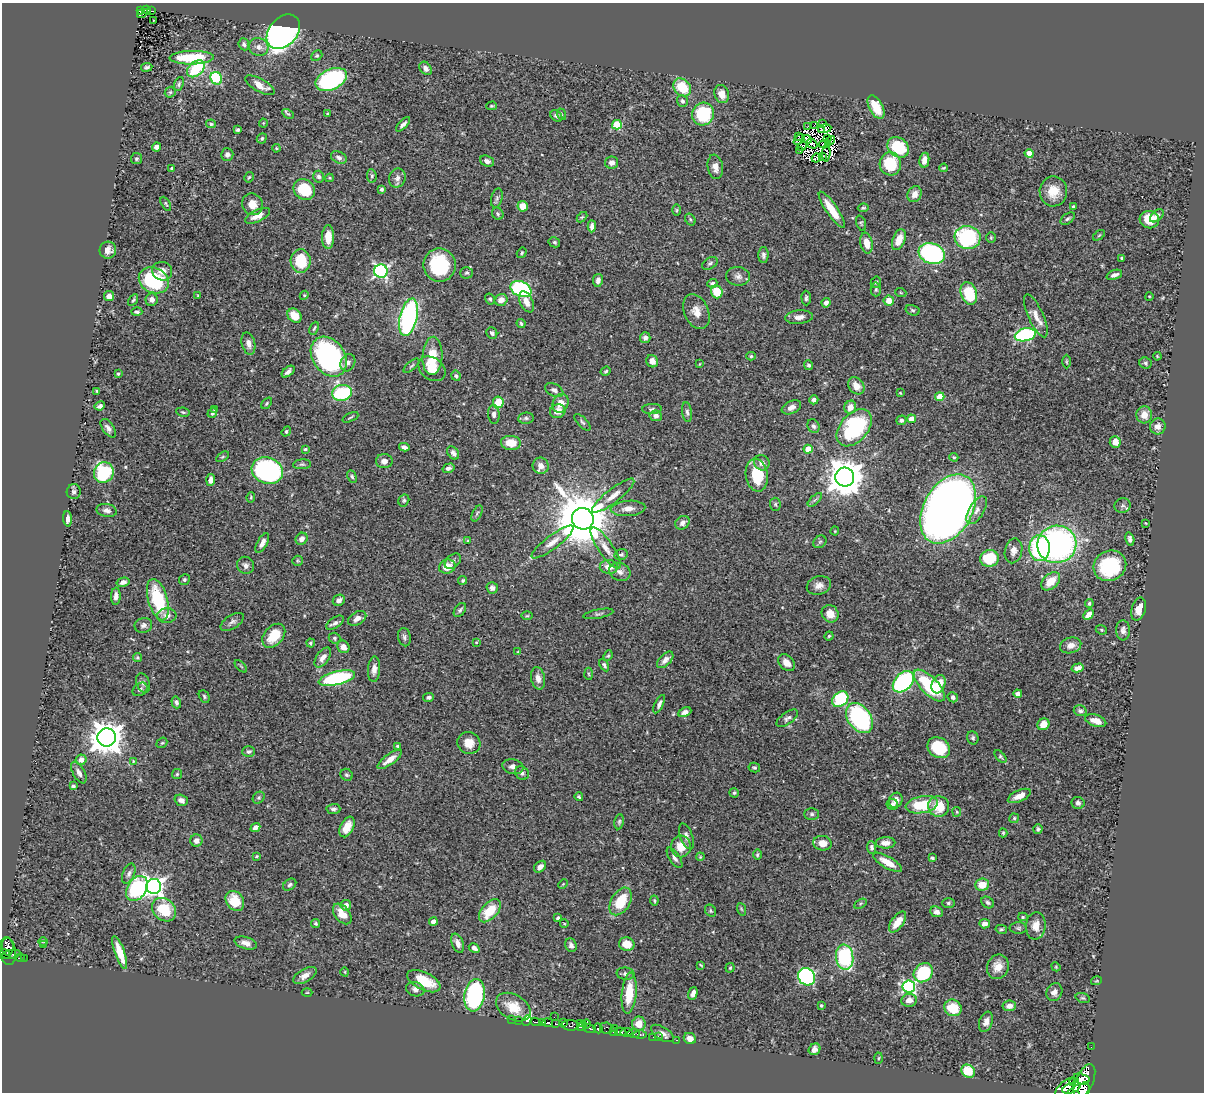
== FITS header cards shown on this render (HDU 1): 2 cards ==
NAXIS1  =                 1202
NAXIS2  =                 1090

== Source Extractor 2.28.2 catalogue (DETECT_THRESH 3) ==
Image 1202 x 1090 px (HDU 1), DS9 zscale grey, 1 PNG px = 1 image px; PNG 1206 x 1094 px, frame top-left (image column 1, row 1090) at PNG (2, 3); each listed source drawn as its Kron ellipse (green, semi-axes under 4 px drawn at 4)
Background 0.74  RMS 0.023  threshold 0.0695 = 3 sigma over >= 5 px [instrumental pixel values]
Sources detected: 476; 9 with non-positive FLUX_AUTO (blend fragments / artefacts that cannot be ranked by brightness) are neither listed nor drawn; the other 467 listed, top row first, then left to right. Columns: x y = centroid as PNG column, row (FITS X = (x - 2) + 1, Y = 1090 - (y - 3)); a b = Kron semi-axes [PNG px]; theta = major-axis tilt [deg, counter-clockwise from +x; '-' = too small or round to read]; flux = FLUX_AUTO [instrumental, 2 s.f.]
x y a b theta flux
140 10 4 3 - 30
146 10 4 2 - 26
151 11 4 2 - 12
142 13 6 3 29 17
153 20 2 2 - 1.7
283 32 19 14 48 590
244 44 6 5 - 3.9
259 47 10 9 - 9
317 56 6 5 - 2.4
192 58 22 6 1 82
147 67 5 4 - 3.4
426 68 7 5 -51 7.2
196 69 10 7 41 84
216 78 6 5 - 110
331 79 17 10 25 210
179 84 7 4 68 3
260 85 16 6 -29 17
682 87 10 8 -47 48
170 92 6 5 - 2.6
722 94 9 7 -71 14
682 101 6 5 - 4.8
491 106 5 4 - 1.8
876 107 13 7 -63 34
288 114 6 4 -28 2.2
328 114 3 3 - 1.6
561 114 6 3 -72 2.1
703 114 11 11 - 89
556 116 7 5 -43 4.5
263 123 4 4 - 1.4
211 124 5 3 - 2.3
403 124 9 4 46 5.4
822 124 2 2 - 310
617 125 5 5 - 82
815 125 3 2 - 1.4
808 127 3 2 - 1.6
825 128 7 3 8 1.7
238 130 4 3 - 2.7
821 130 3 2 - 2.1
798 136 3 2 - 2.4
262 138 5 4 - 2.9
827 138 2 2 - 1.4
807 139 5 2 - 0.6
799 140 6 4 42 2.2
830 140 5 2 - 1.5
812 144 5 2 - 0.18
825 144 6 2 11 3.3
802 146 5 2 - 0.77
157 147 5 4 - 6.5
898 147 12 9 -36 68
276 148 4 3 - 1.4
799 150 3 2 - 3.8
826 153 8 4 89 0.62
1029 153 4 4 - 23
227 155 6 6 - 5.2
823 156 2 2 - 0.78
339 158 8 5 -27 5.6
816 158 5 2 - 0.76
136 159 5 5 - 2.5
924 160 7 5 78 9.7
487 161 7 5 -21 6.7
612 163 6 6 - 7.3
890 164 11 10 - 62
715 167 12 7 -80 11
172 168 3 3 - 2.2
944 168 4 3 - 1.7
372 176 7 4 -83 2.8
249 177 5 4 - 2.1
319 177 6 5 - 3.8
330 178 4 4 - 1.7
397 178 10 8 69 7.3
381 189 4 4 - 4.2
304 190 11 10 - 60
1053 191 15 14 - 28
915 194 8 7 - 12
497 198 10 5 76 3.8
166 204 8 3 -60 2
252 204 11 10 - 16
523 206 5 5 - 18
1073 207 3 3 - 3.5
863 208 5 3 - 2.3
677 210 6 4 89 1.9
832 210 21 5 -56 36
498 214 6 5 - 3.2
258 216 13 6 25 15
1157 216 8 5 44 6.4
582 217 6 4 44 1.8
690 219 6 5 - 2.5
1068 219 8 4 36 3.1
1149 220 10 8 -14 31
861 223 8 4 -71 2.4
592 226 6 4 87 6.7
1099 235 7 3 37 1.9
328 237 12 6 89 23
968 237 13 11 -7 150
991 238 5 4 - 2.2
899 240 11 6 68 21
554 242 6 5 - 2.8
867 243 10 6 -79 18
108 250 8 8 - 10
522 253 5 4 - 2.4
932 253 13 10 -19 240
763 255 8 5 89 4.3
1122 258 3 3 - 2.2
301 261 11 10 - 48
710 263 8 5 32 3.7
439 265 17 16 - 99
162 271 10 9 - 11
381 271 6 6 - 320
467 273 6 6 - 2.9
1114 275 8 4 20 5.9
738 276 12 9 -9 8.8
154 280 15 12 -26 120
598 280 6 5 - 6.1
876 282 6 5 - 2.9
712 283 5 4 - 3.3
521 289 11 7 -23 200
876 289 7 5 88 2.8
717 292 6 5 - 35
901 293 6 3 -19 1.5
969 293 11 8 -71 62
198 295 3 2 - 1.1
304 295 5 4 - 1.9
109 296 5 5 - 9.3
1149 296 4 3 - 1.2
806 298 7 4 -88 3.6
490 299 6 4 -58 2.8
133 300 6 3 59 2.3
152 300 6 6 - 6.6
501 300 6 5 - 11
889 301 5 5 - 14
526 302 11 6 -65 13
826 303 5 4 - 6
912 310 7 5 -17 2.9
696 311 18 12 -66 17
137 312 5 4 - 3.3
294 316 8 6 -45 22
1036 316 23 7 -66 15
408 317 19 8 77 310
799 317 14 7 5 10
521 323 4 3 - 2.1
314 328 7 3 65 2.3
492 333 6 5 - 3.9
1025 335 10 6 12 190
645 338 5 5 - 5.3
248 344 11 6 -76 9.1
432 356 19 10 87 38
751 356 5 4 - 2.4
1157 356 4 3 - 1.4
329 357 21 16 -55 340
652 361 6 5 - 9.7
1066 362 7 3 -90 1.8
348 363 9 7 65 7.6
1145 363 6 5 - 3.2
699 364 4 2 - 1.1
809 365 5 4 - 3.5
411 366 9 4 40 2.7
432 369 15 11 -36 20
606 371 5 4 - 2.5
288 372 7 4 39 5.9
118 373 3 3 - 1.8
456 376 5 4 - 3.3
856 386 9 7 -53 13
554 390 10 6 -26 5.4
97 391 3 3 - 1.6
342 393 10 8 11 170
900 393 3 2 - 1.2
940 397 4 4 - 34
814 400 4 4 - 5.4
498 402 6 5 - 35
267 403 6 4 51 2
561 403 9 8 - 16
100 406 5 3 - 4.1
791 407 10 6 23 7.7
850 407 6 5 - 14
214 409 4 3 - 2.2
652 409 10 5 2 3.4
558 411 8 6 23 12
183 412 7 4 -9 2.3
687 412 10 5 -81 3.9
212 413 5 4 - 3.7
494 414 9 6 -86 5.7
1144 415 8 8 - 15
656 416 6 5 - 5.7
350 417 8 2 25 1.8
526 418 8 5 8 3.7
911 419 4 4 - 16
901 420 5 4 - 4
582 422 10 4 -46 3.4
813 426 7 5 -63 4.3
1158 426 8 7 - 10
108 428 10 5 -55 6.7
854 428 21 13 49 150
286 431 5 4 - 2.8
1115 442 6 5 - 12
511 443 10 7 -5 24
404 447 5 4 - 4.6
305 449 3 3 - 2
808 449 4 4 - 45
453 453 7 5 -52 5.6
222 457 7 4 31 2.3
954 457 4 3 - 1.7
384 461 8 7 - 8.5
762 463 8 7 - 8.1
302 464 9 5 5 2.9
541 466 8 8 - 12
448 468 6 4 15 4.3
267 470 16 13 -18 310
104 472 10 9 - 110
757 475 16 11 -80 50
352 476 6 4 -63 2.7
845 477 9 9 - 3600
211 480 6 4 85 8.7
74 492 7 7 - 4.4
613 496 26 7 38 16
251 497 5 3 - 1.6
404 500 6 5 - 2.8
815 500 9 3 44 2.9
775 504 6 5 - 2.8
1123 505 8 7 - 4.8
628 508 17 7 4 13
948 509 37 24 61 2100
107 510 10 6 -11 7.2
977 510 15 7 59 9.4
477 513 8 4 63 3.1
67 519 7 4 -87 7.8
583 519 11 10 - 10000
682 523 7 6 - 7.6
1145 523 3 2 - 1.1
835 531 4 4 - 1.4
302 539 6 5 - 7.4
1130 539 7 4 -75 4.7
468 541 4 4 - 1.7
552 542 25 6 37 16
820 542 7 5 43 2.8
262 543 11 5 60 8.4
1057 544 20 18 16 500
606 548 25 7 -56 17
1039 548 13 10 88 150
1014 551 12 8 76 9.3
621 555 7 5 12 3.9
990 558 9 8 - 48
298 561 5 5 - 2.1
453 561 9 6 41 5.4
246 565 9 8 - 5.9
1110 566 17 15 27 110
447 567 8 7 - 20
609 567 9 7 -7 16
620 572 11 9 -21 9.2
184 580 6 5 - 2.9
463 580 4 4 - 2.6
1051 581 11 7 43 28
123 582 6 4 15 7.3
819 585 12 9 15 10
492 588 5 5 - 6.3
116 596 8 5 87 8
158 600 21 9 -74 97
339 600 6 5 - 7.6
1089 603 4 4 - 3.4
1139 609 12 7 74 15
460 610 8 5 55 3.7
598 614 15 4 11 3.7
830 614 9 8 - 17
1089 614 6 4 46 10
167 616 10 7 5 9.9
527 616 6 4 1 1.7
357 618 10 6 31 9.4
232 622 13 6 32 5.8
335 623 10 5 35 5.6
143 625 9 7 18 5.7
1101 630 6 4 -22 2.1
1123 630 10 7 -86 6.1
274 636 14 9 48 40
829 636 4 4 - 2.5
404 637 9 6 -78 4.3
334 638 6 5 - 2.9
476 642 4 3 - 1.4
311 643 4 4 - 2.2
1071 645 11 7 17 11
343 647 6 6 - 11
518 652 3 3 - 1.8
608 656 5 4 - 2
138 657 4 4 - 2.1
323 658 11 6 55 9
665 660 10 5 46 7.7
787 663 10 7 -47 11
604 665 7 4 -61 3.2
241 666 8 3 -45 1.7
1078 668 6 4 13 8.9
374 669 13 6 87 9.1
589 674 6 4 -87 1.9
337 678 18 6 13 160
538 678 11 7 -79 10
903 682 12 8 46 210
143 683 10 6 -66 5.1
939 684 9 6 68 28
929 686 20 8 -46 100
140 689 8 6 35 4.3
1018 694 4 4 - 6.4
204 696 7 5 -61 2.7
429 697 5 4 - 3.4
953 697 5 5 - 3.9
840 699 9 7 40 110
176 702 6 4 -73 4.7
659 704 10 4 64 4.7
1080 711 6 5 - 3.8
685 712 7 4 25 6.9
787 718 12 6 35 5.2
859 718 17 11 -53 220
1096 721 11 6 -18 16
1043 724 6 5 - 19
107 737 9 9 - 2700
973 738 7 5 -67 3.1
162 743 6 4 40 1.9
469 743 11 10 - 18
397 746 4 3 - 1.6
939 748 12 10 -34 61
249 751 6 5 - 3.8
1000 757 7 4 -50 2.6
390 759 15 5 37 14
81 760 5 5 - 9.8
133 761 4 2 - 1.3
513 767 11 7 -13 7.7
754 768 6 5 - 2.6
79 773 12 6 -62 7.3
522 773 7 6 - 4.3
177 774 5 5 - 2.3
347 775 6 5 - 3.1
73 786 4 3 - 2.8
734 793 5 4 - 2.4
1019 796 12 5 24 16
579 797 4 3 - 2.4
259 798 6 5 - 2.6
181 800 7 5 -18 7.2
896 800 8 6 62 9.9
1078 803 6 6 - 4.4
892 804 6 5 - 4.8
922 805 16 8 10 57
939 806 10 10 - 33
333 809 7 5 2 4
957 812 5 4 - 1.8
812 814 7 5 0 3.6
1014 818 5 4 - 2.1
619 822 7 4 80 2.7
347 827 11 6 63 20
255 828 5 4 - 7.8
1038 829 5 4 - 2.9
1003 833 4 3 - 2.1
686 836 13 6 -69 7.8
196 841 6 6 - 7.7
822 843 9 7 -7 18
885 843 10 5 1 12
681 846 11 10 - 23
872 848 6 4 -87 4.4
757 855 5 4 - 2.3
256 856 3 3 - 1.9
700 857 4 3 - 1.5
674 858 12 5 -57 5.7
932 858 4 3 - 2.4
887 862 16 6 -30 20
540 867 7 5 44 6.8
129 874 10 6 69 5.2
563 884 5 3 - 1.5
290 885 7 5 36 3.3
982 885 7 6 - 25
154 886 7 7 - 740
137 888 14 9 58 180
235 901 10 8 -54 30
621 901 15 9 60 47
654 901 5 3 - 1.9
988 902 7 5 -34 3.8
948 903 6 5 - 3.1
860 904 7 4 31 2.1
346 905 5 5 - 8.3
741 909 6 4 -70 2
164 910 13 10 -42 52
490 911 14 8 48 42
710 911 6 5 - 2.9
937 912 6 5 - 6.8
342 914 12 7 -51 22
1023 917 5 4 - 2
558 918 4 3 - 2.9
433 921 4 4 - 11
898 922 12 6 54 24
316 923 4 4 - 2.5
564 923 4 3 - 1.2
985 924 5 4 - 8.4
1036 926 13 10 83 16
1018 928 8 5 -1 3.3
1001 929 6 4 -11 2.3
43 941 4 3 - 1.6
246 943 11 6 -17 9.5
458 943 10 5 -70 8.7
43 944 3 2 - 0.63
627 944 8 6 -14 25
571 945 7 5 -68 6.2
8 947 9 6 -86 200
474 948 6 4 -32 5.9
8 951 14 8 -82 180
120 952 17 5 -70 29
5 954 5 3 - 110
11 954 10 3 9 83
845 957 13 8 -82 140
20 958 4 3 - 120
24 959 3 3 - 20
701 965 4 2 - 1.5
998 967 12 10 68 21
1056 967 5 3 - 1.5
730 968 4 4 - 1.9
345 972 4 3 - 1.3
923 973 10 8 46 81
625 974 9 6 -6 4.9
305 976 13 6 29 9.6
807 977 9 8 - 230
424 981 18 8 -26 49
1096 981 5 3 - 1.4
909 987 6 6 - 250
415 989 9 7 -16 7.6
307 992 5 3 - 1.2
1054 992 9 7 64 7.8
629 993 20 7 85 44
693 993 6 4 71 7.4
475 995 16 10 81 240
1083 998 7 4 -17 2.5
909 1000 7 6 - 11
821 1005 3 3 - 2.2
1009 1006 7 5 10 9.9
513 1007 19 12 -30 32
953 1008 9 8 - 40
554 1017 2 2 - 7.9
512 1019 3 2 - 13
518 1020 3 2 - 5.9
527 1020 6 4 63 110
536 1022 5 3 - 57
543 1022 3 3 - 76
986 1022 10 6 71 8.5
548 1023 5 3 - 290
563 1023 4 3 - 100
580 1023 3 2 - 39
556 1024 4 3 - 86
587 1024 4 3 - 43
639 1024 7 6 - 21
570 1025 9 5 -2 190
582 1026 6 4 36 120
598 1028 5 4 - 200
606 1028 6 6 - 77
614 1028 3 3 - 20
589 1029 7 3 -14 110
613 1032 3 3 - 56
621 1032 6 3 -7 170
627 1032 6 4 7 210
662 1033 13 6 -32 9.3
634 1034 6 3 1 230
640 1034 6 3 1 66
653 1037 2 2 - 3.6
659 1037 3 2 - 6.9
690 1038 6 5 - 11
676 1040 3 2 - 12
1091 1047 2 2 - 3.2
815 1049 6 5 - 7.6
879 1058 5 3 - 1.6
968 1071 7 6 - 32
1081 1079 8 5 -15 460
1084 1081 18 8 66 1200
1074 1082 5 3 - 150
1065 1087 13 5 41 820
1071 1088 10 5 20 750
1084 1089 7 5 76 670
At the frame edge (FLAGS 8, measured only in part): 1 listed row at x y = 1084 1089
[9 non-positive-flux detections neither listed nor drawn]